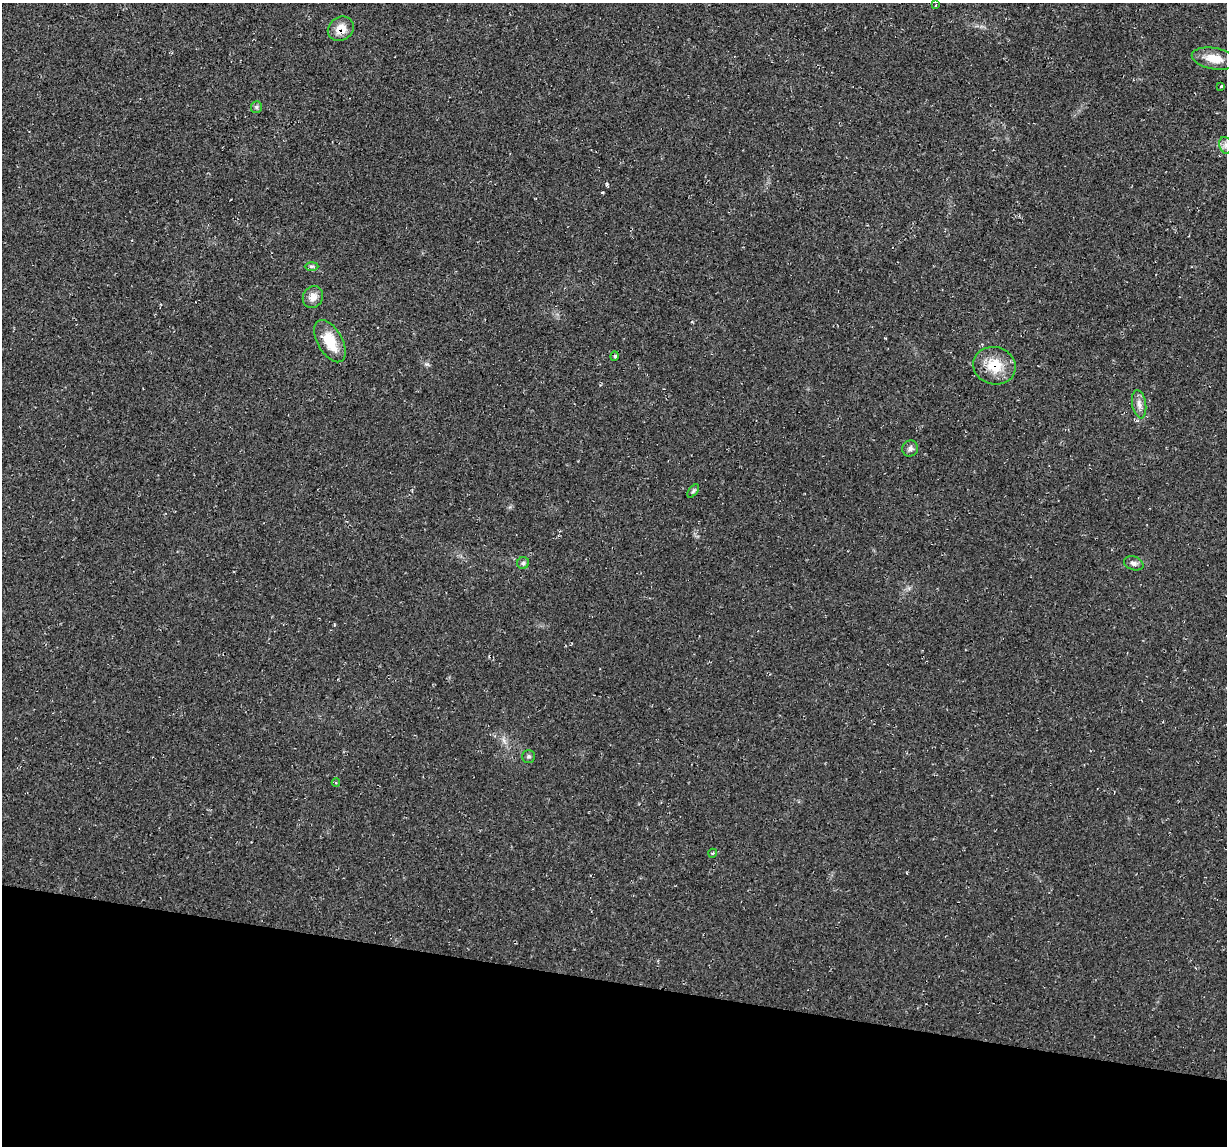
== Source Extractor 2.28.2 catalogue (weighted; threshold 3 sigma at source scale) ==
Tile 15 of 4 x 4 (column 3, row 4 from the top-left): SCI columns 2453-3677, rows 117-1260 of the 4905 x 4926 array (HDU 1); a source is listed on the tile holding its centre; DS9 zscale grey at full resolution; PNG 1229 x 1148 px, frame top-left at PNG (2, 3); each listed source drawn as its Kron ellipse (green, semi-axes under 4 px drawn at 4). Shown black and unused: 14% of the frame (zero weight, under 2 of 3 exposures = <1% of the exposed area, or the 3 px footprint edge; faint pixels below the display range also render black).
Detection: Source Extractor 2.28.2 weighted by HDU 2 'WHT'; one run over the whole footprint, this tile lists its part. Background 0.0197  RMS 0.006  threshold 0.0268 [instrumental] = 3 sigma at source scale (4.5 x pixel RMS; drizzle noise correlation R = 1.50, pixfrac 1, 0.05/0.05 arcsec/px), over >= 5 px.
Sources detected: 19; all 19 listed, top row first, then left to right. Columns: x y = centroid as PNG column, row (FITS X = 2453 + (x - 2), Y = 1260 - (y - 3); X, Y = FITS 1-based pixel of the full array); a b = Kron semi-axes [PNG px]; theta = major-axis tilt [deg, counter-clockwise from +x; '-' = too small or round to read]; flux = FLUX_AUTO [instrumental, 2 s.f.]
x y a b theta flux
936 5 3 2 - 0.75
341 29 13 11 33 8.3
1214 59 22 10 -10 9.2
1221 86 3 3 - 1.3
256 107 6 5 - 1.1
1226 145 9 6 -69 2.5
311 266 7 4 0 1.3
313 297 11 10 - 4.5
330 341 23 12 -60 15
615 356 5 3 - 0.65
994 366 21 18 -15 15
1139 404 14 7 -81 3.4
910 448 8 7 - 2
693 491 8 4 53 1
523 563 6 6 - 1.3
1134 563 10 6 -18 2.1
529 756 6 6 - 1.2
336 783 4 3 - 0.54
713 853 4 3 - 0.51
Overlapping masked pixels (flux is a lower limit): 2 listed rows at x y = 341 29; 994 366
Isophote crosses this tile's border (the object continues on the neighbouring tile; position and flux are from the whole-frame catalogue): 1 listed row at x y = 1226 145